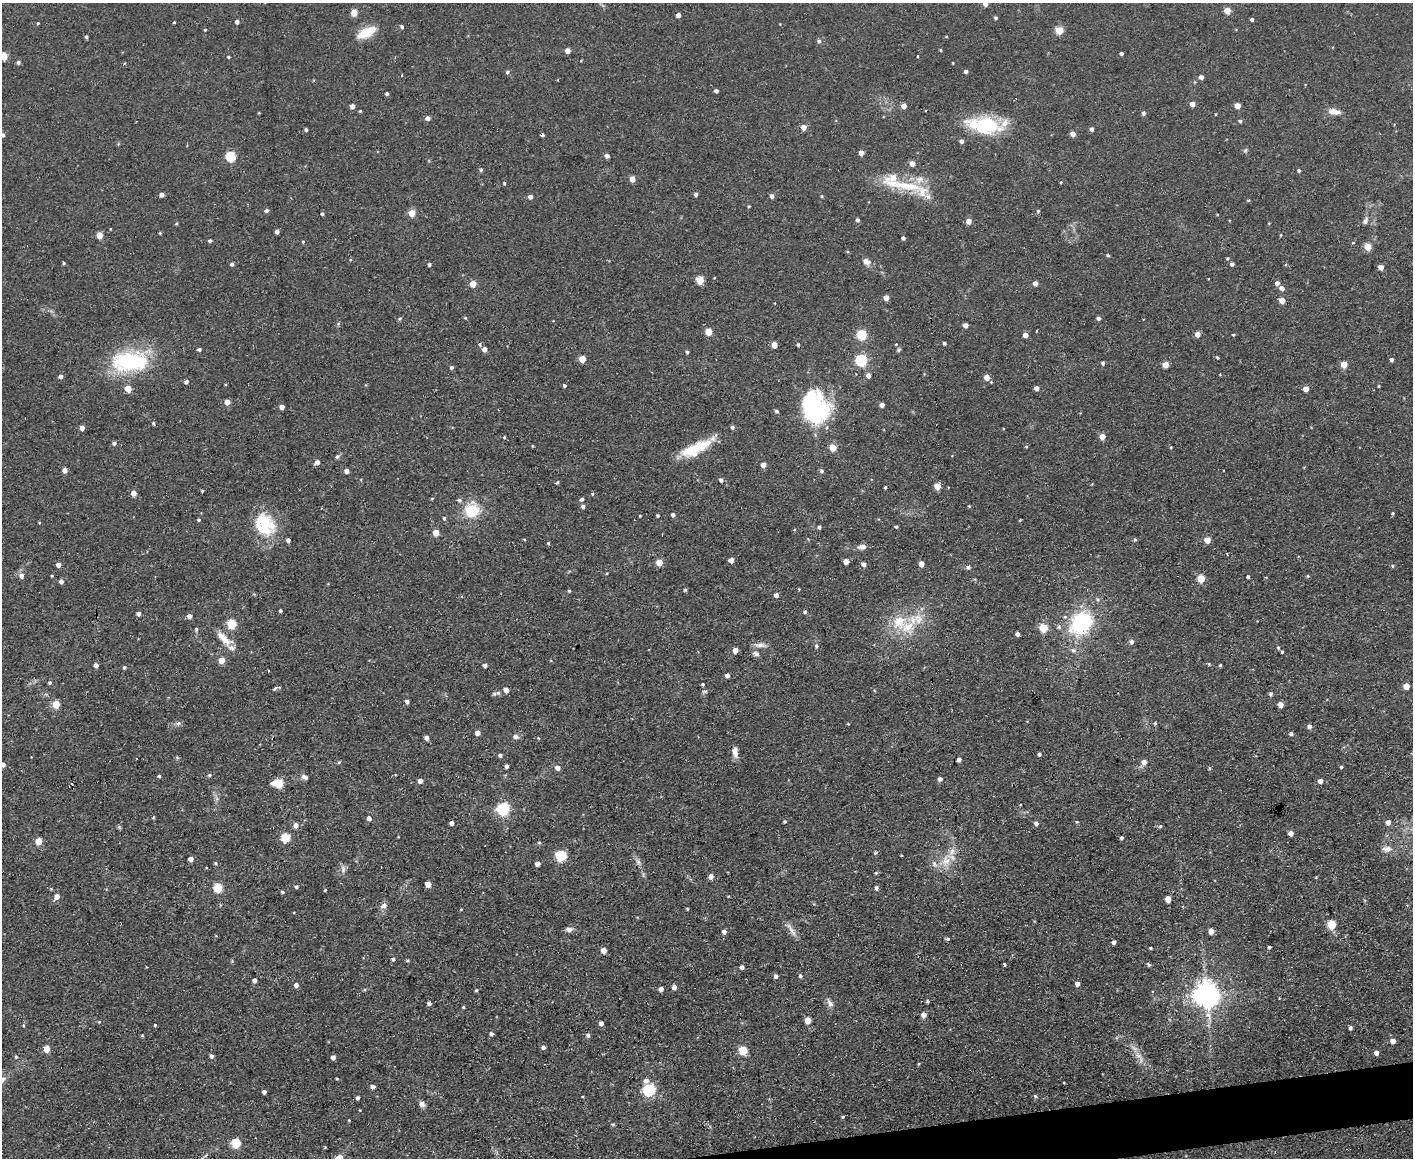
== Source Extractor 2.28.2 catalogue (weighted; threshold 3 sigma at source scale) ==
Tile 5 of 3 x 4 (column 2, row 2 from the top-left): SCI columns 1540-2950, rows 2311-3466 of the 4597 x 4621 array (HDU 1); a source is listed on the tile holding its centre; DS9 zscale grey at full resolution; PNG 1415 x 1160 px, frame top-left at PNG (2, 3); no overlay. Shown black and unused: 2% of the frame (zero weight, under 2 of 3 exposures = <1% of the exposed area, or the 3 px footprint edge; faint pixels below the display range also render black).
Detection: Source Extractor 2.28.2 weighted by HDU 2 'WHT'; one run over the whole footprint, this tile lists its part. Background 0.0586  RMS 0.0087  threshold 0.0389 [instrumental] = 3 sigma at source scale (4.5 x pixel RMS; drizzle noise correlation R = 1.50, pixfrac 1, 0.05/0.05 arcsec/px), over >= 5 px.
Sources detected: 391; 5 cosmic-ray / hot-pixel residue — not listed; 12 inside a brighter listed object's ellipse — not listed separately; the other 374 listed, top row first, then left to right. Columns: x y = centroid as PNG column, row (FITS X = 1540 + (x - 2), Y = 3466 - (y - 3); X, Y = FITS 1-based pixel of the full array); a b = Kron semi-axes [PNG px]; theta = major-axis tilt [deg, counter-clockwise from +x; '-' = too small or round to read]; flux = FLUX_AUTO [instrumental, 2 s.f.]
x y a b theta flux
985 4 4 4 - 6.2
1227 11 5 4 - 15
354 13 5 4 - 14
678 15 4 4 - 4.9
996 18 4 3 - 1.5
1252 19 4 3 - 1.9
174 22 3 3 - 0.82
237 22 4 4 - 2.9
38 23 4 3 - 0.81
402 27 4 3 - 1.9
205 30 4 3 - 0.8
1059 30 5 5 - 28
366 32 23 10 27 20
946 36 4 3 - 0.76
86 37 4 4 - 1.6
819 41 6 5 - 1.7
941 50 3 3 - 0.89
567 51 4 4 - 7.1
1121 54 4 3 - 1.8
4 56 5 5 - 22
917 56 3 2 - 1.3
228 57 4 3 - 1.2
18 62 5 4 - 1.9
966 71 4 4 - 2.5
507 72 5 4 - 1.7
1201 77 4 4 - 3.8
716 91 4 3 - 2.9
387 94 4 3 - 1.7
1192 104 4 4 - 6.5
352 106 5 4 - 4.1
904 106 4 4 - 7.2
1237 106 4 4 - 10
925 110 2 2 - 0.78
360 111 3 3 - 0.98
1334 112 16 7 -9 7.4
259 113 3 2 - 0.68
1143 113 6 5 - 1.7
1216 114 3 2 - 0.63
428 118 5 4 - 4.3
1240 121 5 4 - 1.5
984 125 44 20 -9 54
804 127 5 5 - 7.8
1092 129 4 4 - 2.8
306 130 4 3 - 1.9
1073 134 4 4 - 6.9
3 135 5 4 - 2
962 141 4 4 - 3
1245 150 6 5 - 1.5
861 153 4 4 - 7.2
231 156 5 5 - 61
607 156 4 4 - 3.5
912 163 5 4 - 7.2
481 170 5 5 - 1.1
1299 170 4 4 - 1.8
632 179 4 4 - 8.9
1061 182 4 3 - 0.87
504 183 4 4 - 1.1
903 185 69 11 -12 40
696 194 4 4 - 2.5
162 195 4 4 - 4.6
772 196 4 4 - 3.5
822 196 4 3 - 0.96
530 197 4 4 - 4.7
1248 200 4 3 - 0.9
749 206 4 3 - 0.81
266 210 5 4 - 2.3
1038 211 5 4 - 1.2
412 213 4 4 - 21
322 214 4 4 - 1.4
858 220 4 4 - 2
969 221 4 4 - 7.9
1365 221 10 6 64 3.3
177 224 4 3 - 1
277 232 4 4 - 3.6
160 233 3 3 - 0.96
100 235 5 4 - 16
1281 235 4 3 - 0.73
903 238 4 4 - 2.4
210 241 4 4 - 1.6
303 242 4 4 - 0.88
1353 242 4 3 - 0.75
1368 247 5 4 - 22
1108 255 4 3 - 1.4
1227 258 4 4 - 1.1
866 262 11 8 -32 5
64 263 4 3 - 1.1
232 264 4 4 - 2.2
429 264 4 4 - 1.6
1232 264 4 4 - 2.5
1381 267 4 4 - 6
714 278 3 2 - 0.61
700 280 5 5 - 30
1035 283 4 4 - 4.7
1277 283 5 4 - 3.1
473 284 7 6 - 6.1
1282 288 5 5 - 4.8
886 298 4 4 - 7.1
1282 300 4 4 - 9.2
465 318 4 4 - 1
1098 318 5 4 - 2.1
400 319 6 4 37 1.2
965 325 4 4 - 5.5
709 332 5 5 - 22
1197 334 5 5 - 6.3
862 335 5 5 - 56
1025 335 4 4 - 5.5
1233 335 4 3 - 0.95
944 343 4 3 - 1.9
480 345 5 3 - 1.1
774 345 4 4 - 11
798 345 4 3 - 1.3
199 349 4 3 - 2.1
484 349 4 4 - 5.8
898 350 6 4 29 1.3
687 352 4 4 - 1.5
1217 358 4 3 - 1.1
582 359 5 4 - 15
861 360 5 5 - 94
1392 360 4 4 - 2.4
130 361 43 23 2 85
1103 363 5 4 - 1.8
1166 365 4 4 - 13
1344 365 5 4 - 13
452 367 5 4 - 1.6
868 375 5 4 - 4.3
61 376 4 4 - 3.6
987 377 5 5 - 8.8
186 382 4 4 - 2.7
226 384 4 3 - 0.81
564 386 4 4 - 1.2
1379 386 5 3 - 0.74
1037 388 4 4 - 5.3
128 389 5 4 - 15
1306 389 4 4 - 9.8
227 402 4 4 - 9.3
882 405 4 4 - 3.9
282 407 4 4 - 4.8
776 411 4 4 - 1.8
814 413 18 12 -90 280
153 423 5 4 - 1.3
732 427 5 4 - 2.1
82 428 4 4 - 5.8
504 437 3 3 - 2.2
1102 437 5 4 - 9.3
114 443 4 4 - 2.7
532 446 4 2 - 0.75
1026 446 4 3 - 0.8
695 448 41 13 28 31
833 448 5 5 - 18
337 456 6 5 - 1.8
317 462 5 4 - 4.4
763 465 4 4 - 6.6
65 470 4 4 - 5.3
347 471 4 4 - 4.3
821 471 5 5 - 1.9
721 480 5 5 - 2.4
557 482 4 3 - 1.1
937 486 5 4 - 15
885 487 3 3 - 1.1
202 491 3 3 - 1
134 493 4 4 - 7.5
592 494 4 4 - 0.98
432 498 5 3 - 0.76
582 499 5 4 - 2
583 506 5 4 - 2.6
969 506 4 4 - 0.73
472 510 19 18 - 28
1393 513 5 3 - 1.1
673 515 4 4 - 2.6
640 516 3 2 - 0.79
657 516 5 3 - 0.94
444 518 5 4 - 1.4
199 520 4 4 - 1.2
1020 520 3 2 - 0.73
264 523 34 22 -74 37
896 526 4 3 - 1.4
819 527 4 4 - 1.7
436 533 4 4 - 16
288 540 4 4 - 3.2
1135 540 6 4 -19 1.1
1207 540 5 5 - 11
548 543 4 3 - 1.1
862 547 11 6 5 3.9
731 560 4 4 - 7.1
846 561 4 4 - 7.5
659 563 5 4 - 16
864 564 5 5 - 3.3
921 564 4 4 - 8.1
58 565 4 4 - 4.7
1392 566 5 3 - 0.78
968 567 7 5 -12 1.9
21 576 6 5 - 4.3
52 576 3 3 - 0.79
1308 576 4 4 - 0.94
1248 577 3 3 - 1.6
1201 579 5 5 - 23
61 582 4 4 - 3
685 590 5 3 - 1.3
569 591 4 4 - 1
776 595 5 5 - 3.2
1098 599 7 6 - 2
280 611 3 3 - 1.5
805 612 4 4 - 1.6
138 614 4 4 - 2.9
190 616 5 4 - 4.5
899 622 26 21 22 31
1081 623 27 20 47 77
232 624 5 5 - 43
1043 628 5 5 - 28
196 629 5 4 - 1.3
1017 634 4 4 - 3.3
224 638 26 9 -42 13
1131 642 5 5 - 3.1
760 645 17 6 -4 4.7
816 646 5 4 - 1.3
1278 648 5 4 - 1.1
735 650 4 4 - 7
1073 650 8 6 -24 2.9
1282 652 3 3 - 1.2
756 654 8 6 -19 3.1
222 660 4 4 - 13
1209 664 5 4 - 0.97
96 665 4 4 - 3.5
485 665 4 4 - 3
1220 665 3 3 - 1.3
124 667 4 4 - 1.4
727 676 4 4 - 4.3
50 682 4 4 - 1.6
703 684 3 3 - 1.2
1406 686 5 4 - 10
275 688 8 4 44 1.5
506 690 4 4 - 6.7
705 691 8 4 1 1.5
494 694 6 5 - 1.5
1270 694 5 5 - 1.8
407 702 4 4 - 2.7
56 704 5 5 - 20
1281 705 4 4 - 8.5
178 723 7 6 - 2.3
1155 723 6 3 -18 1
848 724 4 3 - 0.69
1309 726 5 4 - 3.2
477 733 4 4 - 5.5
1291 734 4 4 - 2.4
515 736 7 6 - 3.1
426 738 5 5 - 3
538 738 4 3 - 0.76
735 752 12 6 -83 6.2
1039 754 4 3 - 1.9
500 755 4 4 - 2.5
177 757 6 3 -21 1.1
136 758 3 2 - 1.3
959 759 4 4 - 3.4
339 762 4 4 - 1.1
1144 762 6 6 - 5.1
3 765 4 4 - 3.6
507 766 4 3 - 2.5
1341 767 4 3 - 1.2
558 768 5 4 - 5.7
1209 768 4 4 - 1.1
209 775 5 4 - 1.4
159 776 4 3 - 1.6
304 777 9 6 -26 3.3
940 779 5 4 - 3.3
420 781 4 4 - 4.4
1320 781 4 4 - 5.1
278 783 7 5 1 40
503 809 6 6 - 140
153 818 5 3 - 0.82
369 818 5 5 - 3.8
785 821 4 4 - 1.3
1077 822 4 4 - 0.98
1388 822 6 5 - 4.5
452 823 4 4 - 4.1
1036 823 5 4 - 3.2
296 825 5 5 - 5.3
1160 826 5 5 - 1.4
119 827 7 4 -45 1.2
1291 833 4 4 - 6.6
286 838 5 5 - 45
1121 838 3 3 - 1.8
39 841 5 4 - 17
539 843 4 4 - 1.2
1387 849 15 8 -5 5.8
875 853 5 4 - 1.1
561 856 5 5 - 76
191 859 4 4 - 6.3
946 861 17 12 76 14
638 862 11 7 -53 3.5
215 863 5 4 - 1.4
537 863 4 4 - 5
206 868 4 3 - 0.62
343 869 12 6 -90 3.3
876 873 4 4 - 1
711 876 4 4 - 5.7
428 884 4 4 - 12
296 887 4 4 - 1.7
218 888 5 5 - 41
876 888 4 4 - 2.6
51 889 5 4 - 0.96
325 890 3 3 - 0.93
282 892 3 3 - 1.3
57 896 5 5 - 6.1
728 896 4 3 - 0.7
1168 899 5 4 - 9.5
384 905 9 6 33 3.7
461 909 4 3 - 0.7
687 909 4 3 - 0.81
1331 925 5 5 - 39
569 929 8 6 7 3.9
791 930 24 5 -59 5.8
1211 931 4 4 - 7.4
724 932 4 4 - 3.9
216 936 5 3 - 0.68
948 939 4 3 - 2.7
1114 942 4 4 - 2.9
1269 947 4 3 - 1.2
1151 948 4 2 - 1.1
603 950 4 4 - 7.6
393 959 4 4 - 2
407 960 5 3 - 1
1004 964 4 3 - 1.1
1149 964 6 4 -50 1.6
742 967 4 4 - 3.6
776 976 4 4 - 2.5
800 976 5 4 - 1.7
254 980 4 4 - 3.6
1077 984 4 4 - 4.4
296 985 4 4 - 4.3
674 987 5 4 - 4.4
661 989 4 4 - 4.2
476 990 4 3 - 1.3
1207 994 8 8 - 1000
927 1001 3 3 - 1.3
429 1003 4 4 - 2.5
830 1003 13 7 -64 4.2
463 1007 4 3 - 0.98
924 1015 5 4 - 6.7
808 1020 5 5 - 13
99 1022 4 3 - 0.71
601 1023 4 4 - 3.4
23 1025 4 3 - 0.83
155 1025 3 3 - 1.4
1350 1028 4 4 - 1.9
491 1034 4 3 - 2.5
588 1035 5 4 - 2.2
142 1036 4 3 - 0.9
1393 1041 5 4 - 6.6
543 1047 4 4 - 2.9
47 1049 4 4 - 17
743 1050 5 5 - 37
1376 1053 4 4 - 5.5
1138 1055 15 8 -40 7.4
212 1056 5 4 - 2.4
16 1057 5 4 - 1.3
333 1057 4 4 - 4.2
918 1064 5 3 - 0.76
337 1078 4 3 - 0.8
646 1081 5 5 - 4.5
1064 1083 3 2 - 0.89
373 1087 4 4 - 4
649 1090 6 5 - 120
264 1092 4 4 - 3.5
1035 1096 5 4 - 1.3
358 1098 4 3 - 2.4
422 1104 7 7 - 4
360 1110 3 2 - 0.57
843 1117 4 3 - 0.98
349 1120 4 3 - 0.65
612 1124 7 3 -1 0.89
236 1143 5 5 - 47
325 1147 3 3 - 0.73
206 1155 6 4 21 1.4
338 1157 12 7 23 5
Isophote crosses this tile's border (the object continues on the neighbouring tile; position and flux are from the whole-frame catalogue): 5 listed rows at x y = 985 4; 4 56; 3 135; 3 765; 338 1157